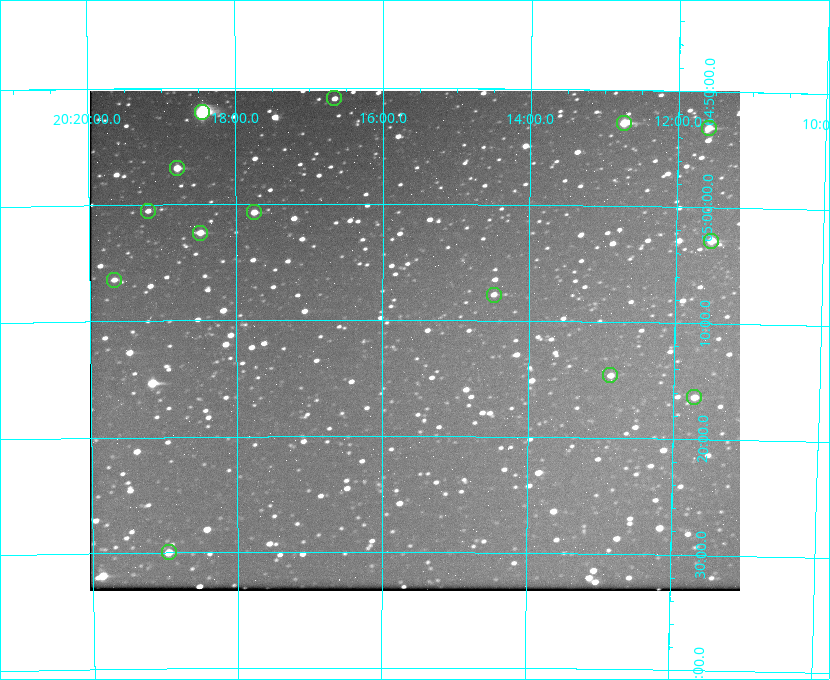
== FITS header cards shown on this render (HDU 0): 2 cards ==
NAXIS1  =                  650 / Width of table row in bytes
NAXIS2  =                  500 / Number of rows in table

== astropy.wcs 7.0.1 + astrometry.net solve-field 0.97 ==
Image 650 x 500 px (HDU 0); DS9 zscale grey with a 90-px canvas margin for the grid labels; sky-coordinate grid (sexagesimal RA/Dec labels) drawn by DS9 from the SOLVED WCS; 14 Tycho-2 reference stars matched to detected sources circled (green)
Header WCS: none
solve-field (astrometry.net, Tycho-2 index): SOLVED blind (the file carries no WCS)
Solved WCS: RA---TAN-SIP/DEC--TAN-SIP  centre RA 20:15:34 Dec +65:12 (303.89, +65.20 deg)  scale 5.17 arcsec/px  FOV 56.0' x 43.1'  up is +180 deg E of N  parity flipped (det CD > 0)
(file carries no celestial WCS; the grid is the blind solution)
Tycho-2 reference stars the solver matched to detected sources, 14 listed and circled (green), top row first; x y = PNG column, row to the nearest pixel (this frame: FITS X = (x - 91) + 1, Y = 500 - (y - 91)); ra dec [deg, ICRS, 3 dp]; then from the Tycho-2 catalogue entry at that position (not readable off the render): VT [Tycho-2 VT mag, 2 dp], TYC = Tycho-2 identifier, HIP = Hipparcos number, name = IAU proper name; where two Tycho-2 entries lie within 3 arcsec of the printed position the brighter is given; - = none
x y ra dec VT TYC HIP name
335 98 304.164 +64.849 10.65 4240-315-1 - -
203 112 304.612 +64.868 7.89 4241-1703-1 100101 -
625 123 303.184 +64.880 9.02 4240-488-1 - -
710 128 302.897 +64.886 9.40 4240-717-1 - -
178 168 304.698 +64.948 10.27 4241-1684-1 - -
149 211 304.798 +65.009 11.15 4241-1628-1 - -
255 212 304.437 +65.012 10.41 4241-1775-1 - -
201 233 304.620 +65.041 10.25 4241-1573-1 - -
712 241 302.882 +65.048 10.25 4240-98-1 - -
115 280 304.916 +65.107 11.17 4241-1518-1 - -
495 295 303.620 +65.129 11.18 4240-34-1 - -
611 375 303.217 +65.244 11.17 4240-236-1 - -
695 397 302.928 +65.273 10.74 4240-760-1 - -
170 552 304.739 +65.499 10.16 4241-1715-1 - -